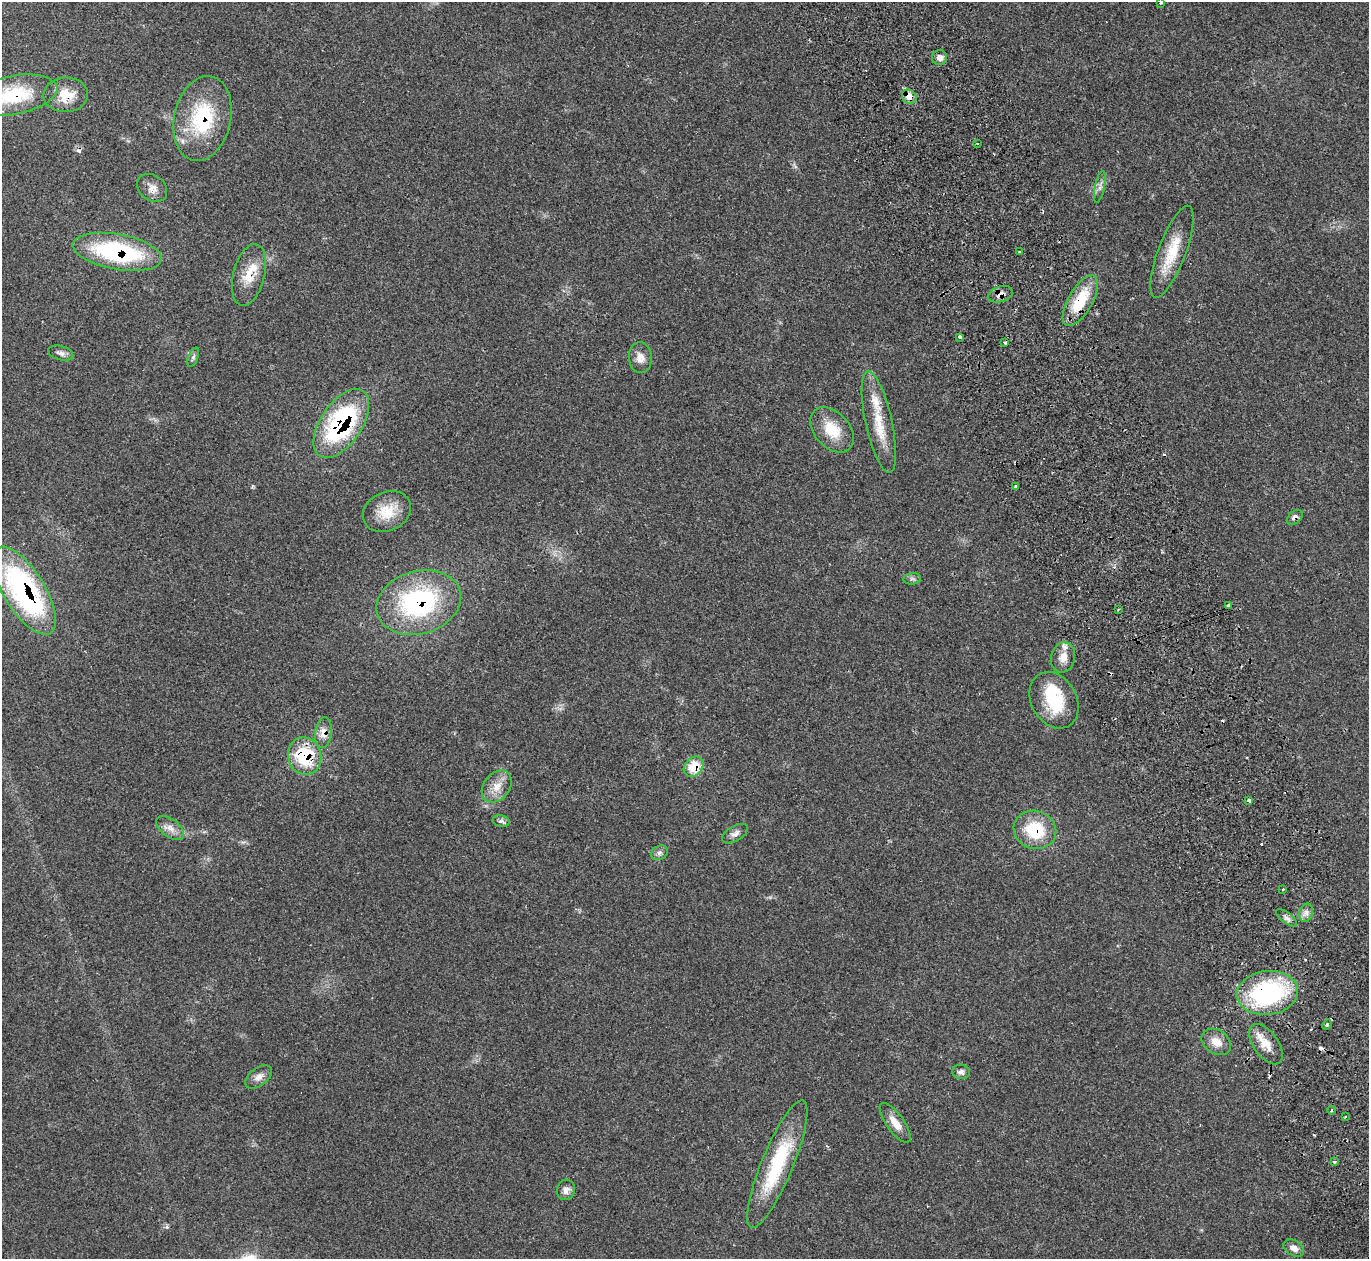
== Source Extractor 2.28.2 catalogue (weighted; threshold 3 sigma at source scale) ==
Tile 6 of 4 x 4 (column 2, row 2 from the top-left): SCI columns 1420-2786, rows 2695-3951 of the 5588 x 5512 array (HDU 1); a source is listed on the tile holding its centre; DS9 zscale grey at full resolution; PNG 1371 x 1261 px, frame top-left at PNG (2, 2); each listed source drawn as its Kron ellipse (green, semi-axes under 4 px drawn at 4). Shown black and unused: <1% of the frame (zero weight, under 2 of 3 exposures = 3% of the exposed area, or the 3 px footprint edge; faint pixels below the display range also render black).
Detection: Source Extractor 2.28.2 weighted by HDU 2 'WHT'; one run over the whole footprint, this tile lists its part. Background 0.0987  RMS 0.0078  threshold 0.0352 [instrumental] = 3 sigma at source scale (4.5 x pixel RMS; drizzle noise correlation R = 1.50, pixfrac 1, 0.05/0.05 arcsec/px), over >= 5 px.
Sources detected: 75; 1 inside a brighter object's white glare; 12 cosmic-ray / hot-pixel residue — neither listed nor drawn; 3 inside a brighter listed object's ellipse — not listed separately; the other 59 listed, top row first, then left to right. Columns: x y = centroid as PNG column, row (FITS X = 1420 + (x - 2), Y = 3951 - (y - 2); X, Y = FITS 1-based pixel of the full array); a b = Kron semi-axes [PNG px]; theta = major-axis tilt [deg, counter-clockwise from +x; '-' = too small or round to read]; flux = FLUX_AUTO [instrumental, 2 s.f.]
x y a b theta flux
1161 3 4 3 - 0.88
939 58 7 7 - 4.1
14 95 44 19 10 47
66 95 22 17 2 17
909 97 8 6 -45 10
202 118 43 28 78 58
977 143 3 2 - 0.52
1100 187 16 5 78 3.7
152 188 16 12 -36 6.4
117 252 45 17 -10 94
1019 252 3 3 - 4.3
1172 252 49 14 69 26
249 275 31 15 76 19
1000 294 13 7 18 5.2
1080 301 28 12 60 30
960 337 3 3 - 8.9
1005 342 3 3 - 4.5
61 353 13 7 -15 3.3
193 357 10 5 68 1.9
640 358 15 11 -85 7
879 422 52 13 -78 25
341 424 39 20 56 110
832 430 26 17 -48 22
1016 486 4 3 - 3
387 511 25 19 25 19
1295 517 9 6 41 3.3
912 579 9 5 7 1.9
24 591 50 20 -58 170
419 603 43 31 16 110
1229 606 3 3 - 5.3
1118 609 3 2 - 1.1
1063 657 15 12 76 8
1054 700 30 22 -61 37
323 733 15 8 83 7.1
305 756 19 16 -73 46
694 767 11 8 47 19
497 786 18 13 52 11
1249 800 4 3 - 4.6
501 821 8 6 -13 2.2
170 828 16 9 -36 6.2
1035 830 21 19 -19 36
735 834 14 7 30 3.8
659 853 9 7 32 2.7
1283 889 3 3 - 1.6
1306 913 9 6 76 3.6
1286 918 12 5 -38 2.9
1267 993 31 22 6 100
1327 1024 5 3 - 1.5
1216 1042 16 12 -34 9.1
1266 1044 23 12 -54 12
961 1072 9 7 -7 2.7
259 1077 15 9 37 5.3
1332 1110 4 3 - 0.91
1345 1117 3 2 - 0.85
895 1123 24 8 -54 9.5
1334 1162 4 3 - 1.7
777 1164 69 16 68 59
566 1190 10 9 - 4.2
1294 1248 11 7 -31 5.1
Overlapping masked pixels (flux is a lower limit): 19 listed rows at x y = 14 95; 66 95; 909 97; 202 118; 117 252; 249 275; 1000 294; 1080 301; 341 424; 1295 517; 24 591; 419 603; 1229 606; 323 733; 305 756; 694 767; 1249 800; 1035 830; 1267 993
Isophote crosses this tile's border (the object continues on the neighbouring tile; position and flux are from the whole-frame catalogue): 1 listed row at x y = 14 95